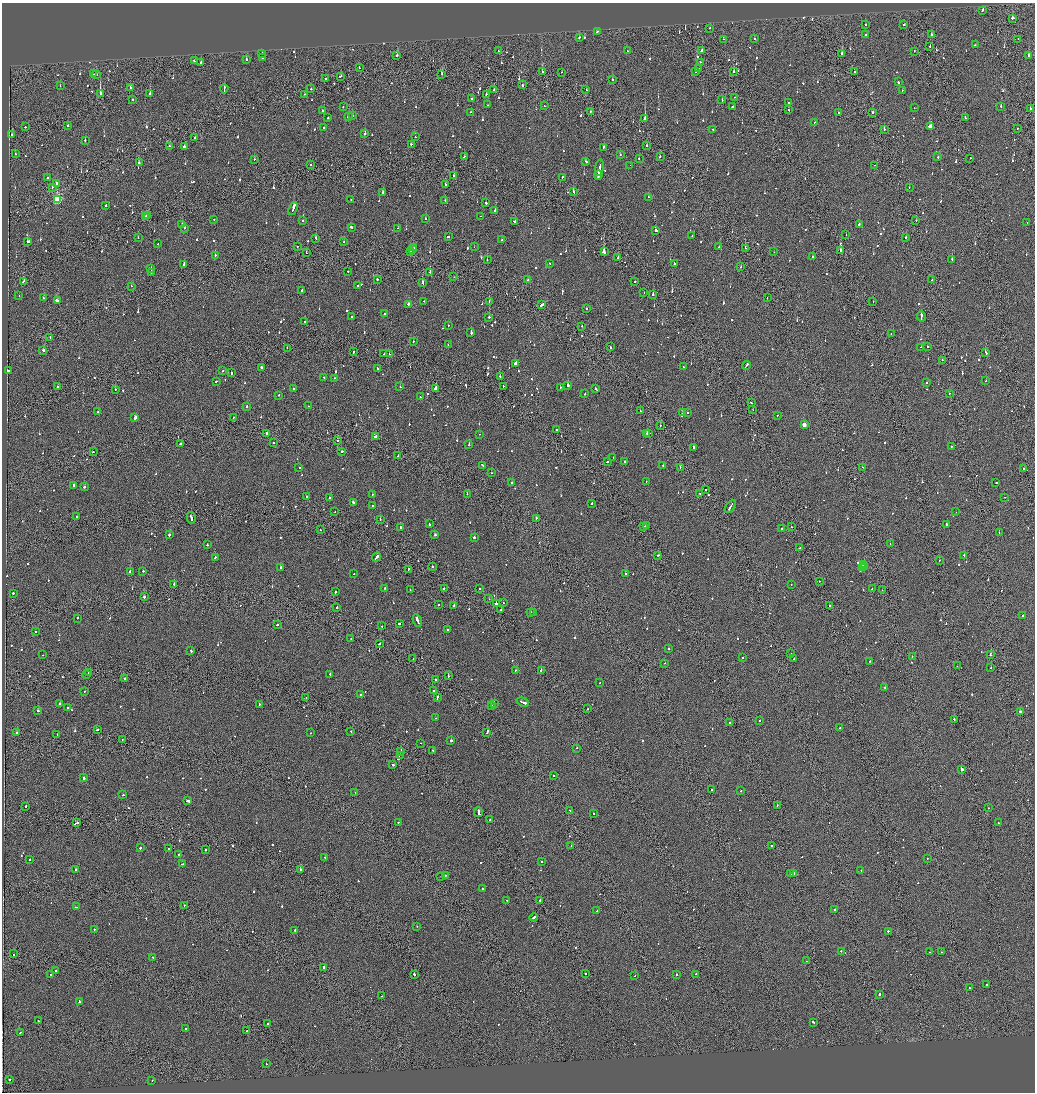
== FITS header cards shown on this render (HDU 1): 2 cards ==
NAXIS1  =                 2065
NAXIS2  =                 2180

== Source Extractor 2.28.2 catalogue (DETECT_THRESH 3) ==
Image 2065 x 2180 px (HDU 1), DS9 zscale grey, zoomed out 1/2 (1 PNG px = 2 x 2 image px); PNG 1037 x 1094 px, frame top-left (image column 1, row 2179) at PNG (2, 3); each listed source drawn as its Kron ellipse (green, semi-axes under 4 px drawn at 4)
Background -0.0876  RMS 0.066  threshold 0.199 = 3 sigma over >= 5 px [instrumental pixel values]
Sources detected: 1156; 56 cannot appear on this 1/2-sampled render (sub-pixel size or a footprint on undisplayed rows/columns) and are neither listed nor drawn; of the other 1100, the 500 brightest by FLUX_AUTO listed and drawn (600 fainter detections omitted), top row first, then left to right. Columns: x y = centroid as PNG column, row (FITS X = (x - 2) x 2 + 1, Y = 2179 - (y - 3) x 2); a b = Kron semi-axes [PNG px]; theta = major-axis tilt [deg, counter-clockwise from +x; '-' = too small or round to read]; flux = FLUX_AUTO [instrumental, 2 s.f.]
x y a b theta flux
982 10 3 2 - 79
1013 18 3 2 - 200
904 24 2 1 - 450
865 25 2 2 - 81
710 28 2 1 - 72
597 32 2 2 - 86
866 35 3 2 - 120
931 35 2 2 - 220
579 38 2 2 - 81
723 39 2 2 - 80
754 39 2 2 - 76
1018 39 2 1 - 86
975 45 2 2 - 93
929 46 2 2 - 73
498 51 2 2 - 84
627 51 2 2 - 96
702 51 2 2 - 660
914 51 2 2 - 110
842 53 2 2 - 160
262 54 2 2 - 79
1028 55 2 2 - 450
397 56 2 2 - 210
262 58 2 2 - 310
246 60 2 2 - 270
194 61 2 2 - 120
200 62 2 2 - 76
701 62 2 2 - 78
359 68 2 1 - 92
699 68 2 1 - 130
695 71 3 2 - 310
542 72 2 1 - 440
562 72 2 1 - 290
734 72 2 2 - 170
854 72 2 2 - 150
93 74 2 2 - 100
96 74 2 2 - 74
442 74 2 2 - 99
340 76 2 1 - 110
325 79 2 1 - 81
612 80 2 2 - 89
898 82 3 2 - 290
60 85 2 2 - 73
522 85 2 1 - 360
130 88 2 2 - 760
224 89 4 2 - 280
311 89 2 2 - 74
494 90 2 2 - 110
586 90 2 2 - 130
902 91 2 2 - 71
100 93 2 1 - 1900
150 94 3 2 - 840
304 94 2 1 - 85
486 94 2 2 - 86
735 97 2 2 - 85
132 99 2 2 - 170
472 99 2 2 - 97
722 100 2 2 - 86
789 102 2 2 - 370
487 105 2 1 - 140
544 105 2 1 - 160
1001 106 2 2 - 210
343 107 2 2 - 76
732 107 2 1 - 71
914 108 2 1 - 130
1030 108 2 2 - 880
789 110 2 2 - 74
322 111 2 2 - 120
471 112 2 2 - 100
590 112 2 1 - 81
838 113 2 2 - 71
873 113 2 2 - 180
352 116 2 2 - 94
348 117 2 2 - 200
965 117 2 2 - 77
328 118 2 2 - 140
645 118 2 2 - 3000
814 122 2 1 - 280
68 126 2 2 - 420
930 126 3 2 - 830
25 127 2 2 - 81
324 128 2 2 - 230
1017 128 2 1 - 150
713 129 2 2 - 220
884 129 2 1 - 110
365 134 2 2 - 530
12 135 2 2 - 200
195 137 2 1 - 120
415 137 2 1 - 150
85 140 2 2 - 76
411 144 2 2 - 93
170 146 2 2 - 82
184 146 2 2 - 390
647 146 2 2 - 330
603 147 3 2 - 170
15 154 2 2 - 74
620 155 2 2 - 80
660 156 3 1 - 140
464 157 2 2 - 180
938 157 2 2 - 330
970 158 2 2 - 87
254 159 2 2 - 230
639 159 2 2 - 75
586 162 3 2 - 110
139 163 2 2 - 270
310 165 2 2 - 240
630 165 2 1 - 200
875 165 2 2 - 87
599 168 8 2 81 750
598 175 5 2 - 280
454 176 3 2 - 120
562 177 2 2 - 180
47 178 2 2 - 100
57 183 2 2 - 340
445 185 2 2 - 90
909 187 2 1 - 90
52 188 2 1 - 73
382 192 2 2 - 350
573 192 3 2 - 560
648 197 2 2 - 89
351 199 2 2 - 160
57 200 3 3 - 1200
445 200 2 2 - 85
486 203 3 2 - 130
106 206 2 2 - 110
293 208 7 2 70 810
495 211 2 2 - 310
146 216 3 2 - 240
148 216 2 2 - 450
481 216 2 2 - 75
425 218 2 2 - 100
214 219 2 2 - 97
916 220 2 2 - 120
303 221 2 2 - 69
514 222 2 2 - 130
1027 222 2 1 - 84
182 224 2 2 - 190
859 225 2 2 - 240
351 227 2 2 - 140
185 228 2 2 - 120
398 228 2 2 - 83
656 230 2 2 - 380
846 235 2 1 - 580
692 236 2 2 - 250
448 237 2 2 - 340
906 237 2 2 - 120
138 238 2 2 - 77
316 239 3 2 - 170
502 240 2 2 - 410
344 241 2 2 - 75
28 242 3 2 - 470
158 244 2 2 - 68
297 246 2 2 - 92
414 247 2 2 - 170
474 247 2 1 - 93
719 247 2 2 - 110
745 248 2 2 - 230
412 249 2 2 - 74
411 251 2 2 - 270
840 251 2 2 - 280
604 252 3 2 - 650
774 252 2 1 - 140
306 253 2 1 - 93
215 255 2 2 - 77
812 257 2 2 - 180
618 258 2 2 - 100
952 259 2 2 - 410
487 260 2 2 - 69
550 263 2 2 - 88
674 263 2 2 - 110
184 264 3 2 - 160
741 267 2 2 - 70
151 269 3 1 - 210
348 271 2 2 - 96
151 272 3 2 - 180
430 272 2 2 - 91
454 277 2 1 - 82
377 279 2 2 - 150
528 279 3 2 - 150
932 279 3 2 - 160
23 281 2 2 - 200
635 281 2 2 - 71
423 283 3 2 - 160
131 286 2 1 - 230
358 286 2 2 - 130
302 290 3 2 - 140
644 293 2 1 - 69
653 295 2 2 - 100
19 296 2 1 - 90
43 298 2 2 - 110
767 298 2 1 - 78
57 300 3 2 - 470
424 301 2 2 - 86
489 301 2 2 - 140
873 301 2 1 - 87
408 304 2 2 - 580
542 304 4 2 - 470
586 309 2 2 - 78
385 314 2 2 - 240
352 316 2 2 - 110
489 317 2 2 - 150
921 317 5 2 - 370
305 321 2 2 - 95
448 325 2 2 - 94
582 326 2 1 - 200
471 332 4 2 - 220
891 334 2 2 - 71
50 337 2 1 - 100
413 341 2 2 - 83
448 345 2 1 - 170
927 346 2 2 - 100
610 347 2 1 - 130
920 347 2 1 - 79
287 348 2 2 - 110
43 350 2 2 - 190
353 351 2 1 - 120
985 353 3 2 - 440
384 354 2 1 - 120
389 354 2 1 - 110
942 360 2 1 - 110
515 363 3 2 - 1600
746 365 4 2 - 210
683 367 2 2 - 110
262 368 3 2 - 220
377 368 2 2 - 170
9 371 3 2 - 180
223 371 2 2 - 96
231 373 2 2 - 99
500 376 2 1 - 87
324 377 2 2 - 83
334 378 2 2 - 79
216 381 2 2 - 78
986 381 2 2 - 180
927 382 2 2 - 68
503 386 2 1 - 480
568 386 2 2 - 580
58 387 2 2 - 160
400 387 2 2 - 74
560 387 2 2 - 140
436 388 3 2 - 1400
595 388 2 2 - 150
294 389 2 2 - 83
115 390 2 2 - 120
949 393 2 1 - 82
585 394 2 2 - 79
279 395 2 2 - 78
420 397 2 1 - 78
751 402 2 2 - 91
247 406 2 2 - 300
308 406 2 2 - 77
753 410 2 1 - 69
640 411 2 1 - 89
98 412 2 2 - 150
682 413 2 1 - 580
687 413 2 2 - 72
777 415 2 2 - 110
135 417 2 2 - 1000
233 417 2 2 - 93
660 425 2 2 - 130
804 425 3 2 - 200
556 430 2 2 - 480
266 433 3 2 - 630
647 433 2 2 - 160
649 433 2 1 - 94
479 434 2 1 - 75
375 437 3 2 - 190
338 440 2 1 - 99
273 442 2 2 - 92
180 444 2 2 - 280
469 445 2 2 - 170
951 446 2 2 - 69
693 448 3 2 - 240
342 451 2 2 - 87
93 452 2 2 - 140
398 456 2 2 - 97
613 457 2 2 - 74
607 462 2 2 - 69
625 462 2 2 - 75
483 465 3 2 - 150
663 465 2 2 - 72
680 467 2 1 - 220
863 467 2 1 - 80
299 468 2 2 - 110
1023 469 2 2 - 79
492 473 2 1 - 110
646 481 2 1 - 130
996 482 2 2 - 140
512 483 2 2 - 120
74 485 2 2 - 130
84 487 2 2 - 93
705 490 2 1 - 110
700 493 2 1 - 82
372 494 2 2 - 120
467 494 2 2 - 120
306 496 2 2 - 140
1005 497 2 1 - 100
330 498 2 2 - 570
353 502 2 2 - 140
592 504 2 2 - 470
373 505 2 2 - 89
730 506 7 2 60 530
335 512 2 2 - 110
956 512 2 1 - 71
77 517 2 2 - 70
191 518 6 2 -76 380
536 518 2 2 - 88
380 519 2 2 - 110
429 524 3 2 - 120
947 524 4 2 - 170
644 526 2 1 - 210
646 526 3 2 - 220
400 527 2 2 - 250
791 527 2 1 - 73
782 528 2 2 - 75
320 530 2 1 - 99
999 533 2 2 - 85
169 535 2 2 - 530
435 535 2 2 - 370
474 537 2 2 - 360
890 544 2 2 - 100
207 545 2 2 - 150
800 548 2 2 - 190
658 555 2 2 - 130
964 555 2 2 - 430
377 557 4 2 - 550
215 558 3 2 - 110
939 560 2 2 - 92
864 564 2 2 - 340
280 567 2 2 - 300
432 567 2 2 - 170
865 567 2 2 - 81
862 568 2 2 - 500
408 570 3 1 - 150
143 571 2 2 - 79
130 572 2 2 - 290
354 574 2 2 - 71
625 574 2 2 - 360
819 581 2 2 - 330
174 584 2 2 - 360
791 584 2 2 - 74
385 588 2 2 - 96
444 588 2 2 - 140
480 589 2 2 - 210
872 589 2 2 - 74
410 590 2 2 - 72
882 590 2 1 - 110
335 592 2 2 - 270
13 593 2 2 - 340
144 597 2 2 - 530
489 599 2 1 - 140
503 603 2 2 - 75
439 604 2 2 - 140
496 604 2 1 - 2300
454 606 3 2 - 230
830 606 2 2 - 280
337 608 2 2 - 230
501 610 2 2 - 72
531 612 2 2 - 83
534 612 2 2 - 94
1023 615 2 1 - 78
77 618 2 2 - 96
417 621 7 2 -68 450
399 623 2 2 - 170
277 625 2 2 - 120
382 626 2 2 - 81
447 629 2 2 - 83
36 631 2 2 - 110
351 639 2 1 - 110
379 644 2 2 - 75
668 649 2 2 - 110
191 650 3 2 - 110
791 653 2 2 - 130
43 655 2 1 - 90
990 655 2 2 - 410
912 656 2 1 - 86
743 657 2 2 - 69
413 659 2 1 - 74
793 659 2 1 - 70
870 661 2 2 - 220
665 663 2 1 - 190
957 666 2 1 - 91
991 668 2 2 - 96
515 670 2 1 - 200
541 670 2 2 - 200
89 673 4 2 - 330
87 674 2 1 - 170
330 674 2 2 - 78
448 676 2 1 - 91
125 678 2 2 - 130
436 680 2 2 - 510
600 683 2 2 - 74
885 688 2 2 - 95
433 690 2 2 - 78
84 692 2 1 - 140
360 694 2 2 - 130
306 698 2 1 - 270
437 698 3 2 - 210
523 702 6 2 -24 490
59 704 3 2 - 170
259 704 2 2 - 74
494 704 2 2 - 120
491 706 2 2 - 650
68 708 2 2 - 140
587 709 2 2 - 110
38 711 2 2 - 200
1020 712 3 2 - 230
436 718 2 2 - 100
760 720 2 1 - 97
954 720 2 2 - 440
729 722 2 1 - 72
840 728 2 2 - 240
97 730 2 2 - 96
351 731 2 1 - 91
17 733 3 2 - 1400
311 733 2 2 - 72
487 733 2 2 - 100
57 735 2 2 - 100
122 740 2 1 - 71
451 741 2 2 - 190
421 743 2 1 - 160
576 748 2 2 - 84
433 750 2 2 - 75
401 752 2 2 - 360
400 755 2 1 - 180
393 765 3 2 - 260
962 769 3 2 - 420
554 776 2 1 - 93
84 778 2 2 - 790
712 789 2 2 - 140
741 791 2 2 - 81
355 793 2 2 - 83
123 795 2 2 - 100
187 801 4 2 - 590
26 806 2 2 - 210
777 806 2 1 - 190
988 808 2 1 - 73
570 811 2 2 - 100
478 812 5 2 - 350
594 813 2 2 - 70
490 820 2 2 - 110
398 822 2 2 - 76
77 823 2 2 - 89
998 823 2 2 - 110
771 845 2 1 - 190
571 846 2 1 - 290
140 848 2 2 - 240
169 849 2 2 - 460
205 850 2 2 - 89
178 855 2 2 - 90
325 857 2 2 - 76
927 858 2 2 - 82
30 860 2 2 - 140
541 862 2 2 - 92
182 864 2 2 - 110
300 869 2 2 - 550
75 870 2 2 - 120
861 870 2 2 - 200
794 873 3 2 - 480
790 874 2 1 - 100
446 875 2 1 - 250
441 876 2 2 - 92
482 889 2 2 - 79
507 900 2 2 - 80
540 900 2 1 - 96
184 906 2 1 - 89
77 907 3 1 - 430
835 909 2 2 - 84
597 911 2 2 - 280
534 917 4 2 - 250
417 926 2 1 - 110
94 929 2 2 - 76
295 930 2 2 - 460
888 931 2 2 - 300
841 951 2 2 - 110
930 952 2 1 - 120
941 952 2 1 - 83
14 954 2 2 - 78
153 957 2 2 - 76
806 961 2 1 - 280
324 967 2 2 - 260
55 971 2 2 - 100
585 973 2 2 - 72
414 974 2 2 - 190
676 974 2 2 - 150
696 974 2 2 - 140
51 975 2 2 - 270
635 976 2 1 - 150
987 985 2 2 - 440
970 988 2 2 - 73
879 994 2 2 - 120
381 996 2 2 - 80
79 1001 2 2 - 150
38 1021 2 2 - 70
813 1022 3 2 - 170
268 1024 2 2 - 91
185 1029 2 2 - 130
246 1031 2 1 - 100
20 1033 2 1 - 85
266 1064 2 2 - 180
9 1080 2 2 - 160
152 1080 2 1 - 130
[600 fainter detections neither listed nor drawn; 56 sub-pixel or undisplayed-footprint detections neither listed nor drawn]